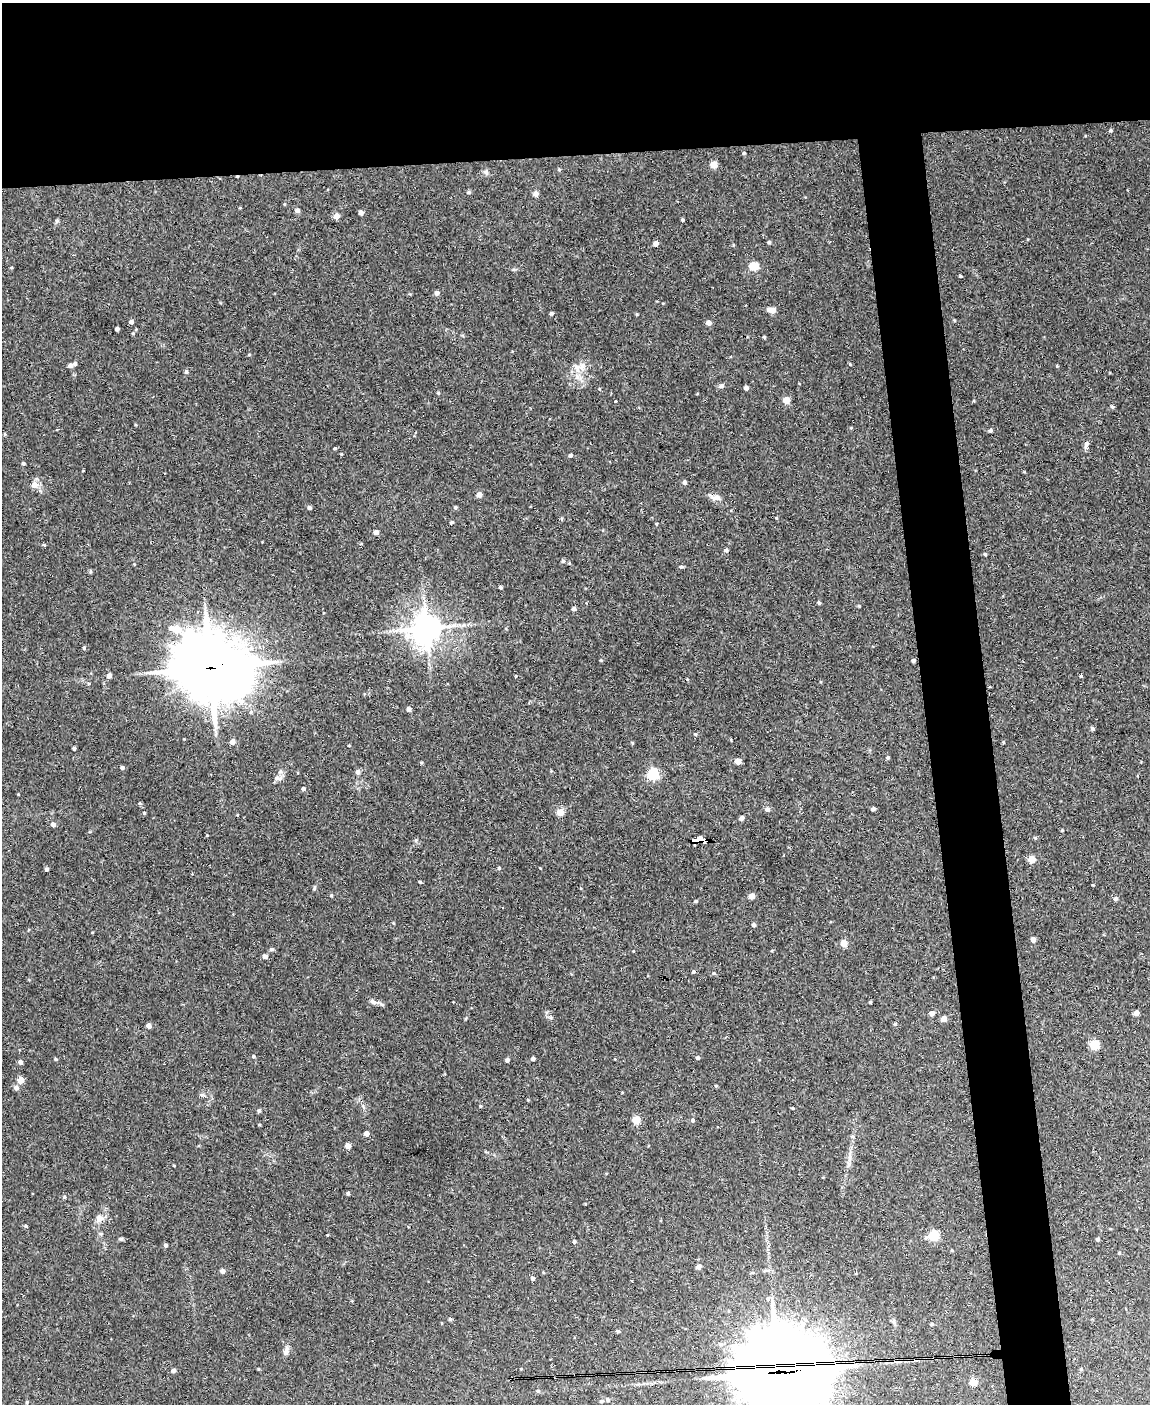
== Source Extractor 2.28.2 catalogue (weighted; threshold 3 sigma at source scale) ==
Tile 2 of 4 x 3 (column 2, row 1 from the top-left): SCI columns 1149-2296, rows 3037-4438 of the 4592 x 4566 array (HDU 1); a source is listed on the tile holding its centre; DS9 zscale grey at full resolution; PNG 1152 x 1406 px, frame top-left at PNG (2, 3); no overlay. Shown black and unused: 16% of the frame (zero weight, under 3 of 4 exposures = <1% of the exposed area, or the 3 px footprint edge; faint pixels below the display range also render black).
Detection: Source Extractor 2.28.2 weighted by HDU 2 'WHT'; one run over the whole footprint, this tile lists its part. Background 0.0514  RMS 0.0046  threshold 0.0209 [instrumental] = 3 sigma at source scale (4.5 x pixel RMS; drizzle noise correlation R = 1.50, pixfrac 1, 0.05/0.05 arcsec/px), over >= 5 px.
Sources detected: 152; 1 cosmic-ray / hot-pixel residue — not listed; the other 151 listed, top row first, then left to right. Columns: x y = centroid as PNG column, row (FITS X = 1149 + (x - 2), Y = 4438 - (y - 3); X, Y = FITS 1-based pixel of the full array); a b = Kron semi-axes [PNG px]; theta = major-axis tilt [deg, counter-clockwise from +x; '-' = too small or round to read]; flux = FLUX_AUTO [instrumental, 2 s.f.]
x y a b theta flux
1110 130 5 4 - 0.65
744 153 4 4 - 0.51
714 165 6 6 - 3.6
486 172 7 4 -72 0.84
468 192 6 4 1 0.65
536 194 6 5 - 1.6
297 210 5 4 - 1.5
361 212 4 4 - 1.7
336 216 5 4 - 3.7
683 220 4 3 - 0.5
769 242 5 4 - 0.53
656 243 4 4 - 2.3
754 266 5 5 - 23
961 276 4 3 - 0.49
437 293 5 5 - 1.5
772 310 7 5 -16 4
552 313 4 4 - 0.69
131 322 4 4 - 1.3
708 323 5 4 - 2
117 329 4 3 - 1.2
764 337 4 3 - 0.51
249 355 5 3 - 0.36
75 364 5 4 - 0.71
850 364 4 3 - 0.4
70 365 5 4 - 2
1057 366 5 3 - 0.4
577 368 11 8 89 3.3
186 372 5 5 - 0.83
721 386 8 5 28 1.1
746 388 4 4 - 1.6
438 393 4 4 - 0.47
786 400 6 6 - 4
615 401 2 2 - 0.35
1112 406 5 4 - 0.65
990 430 4 4 - 0.82
1086 444 9 6 65 1.3
335 448 4 3 - 0.45
570 455 5 4 - 0.81
23 463 4 3 - 0.8
684 482 5 4 - 1
34 485 10 9 - 2.6
479 494 5 5 - 2.4
716 498 14 7 -8 2.2
455 507 5 4 - 0.6
309 508 4 4 - 1
452 522 5 4 - 0.55
656 524 3 3 - 0.54
376 532 4 4 - 1.8
44 545 5 3 - 0.47
726 550 5 4 - 0.98
985 554 4 4 - 0.57
563 561 5 5 - 0.74
681 567 5 4 - 0.68
500 587 4 3 - 0.67
819 603 4 3 - 0.76
574 609 4 4 - 1.2
426 628 9 9 - 630
176 629 7 5 -12 11
84 648 5 4 - 0.53
913 660 3 3 - 0.8
210 668 29 24 -17 2000
109 676 5 4 - 2
1081 676 4 3 - 0.42
990 687 2 2 - 0.41
409 709 4 4 - 1.6
1092 728 5 4 - 0.82
695 734 4 4 - 0.51
232 742 5 5 - 2.5
349 746 4 2 - 0.3
74 748 3 3 - 0.85
888 758 4 4 - 0.75
738 761 5 5 - 2.8
122 768 4 4 - 0.98
357 772 6 6 - 1.2
653 774 5 5 - 54
277 778 8 6 22 1.5
303 789 4 4 - 0.86
767 809 5 5 - 1.7
873 809 4 3 - 1.1
560 812 6 6 - 3.8
144 813 4 3 - 0.4
742 818 4 4 - 1.5
53 824 5 4 - 1.8
1062 830 4 3 - 0.48
1035 838 5 4 - 0.49
697 839 11 4 4 47
1031 859 6 6 - 4.4
499 868 4 4 - 0.59
47 869 4 3 - 1.1
420 882 3 3 - 0.49
314 888 6 3 71 0.56
331 895 4 4 - 0.44
752 896 5 5 - 2.6
1115 899 5 4 - 0.94
696 901 4 3 - 0.69
754 925 4 4 - 1
1033 939 4 4 - 2.5
844 943 6 5 - 4
272 949 6 4 12 0.83
265 956 6 5 - 1.3
714 973 5 4 - 0.52
373 1001 10 6 -31 1.4
870 1002 4 3 - 0.49
932 1013 4 4 - 3.1
1136 1013 5 4 - 2
944 1018 4 4 - 4.1
895 1024 4 4 - 0.59
148 1026 4 4 - 2.7
1094 1045 5 5 - 24
253 1056 4 4 - 0.58
698 1058 4 4 - 0.84
56 1059 4 3 - 0.56
533 1059 4 3 - 1.1
507 1060 4 4 - 1.1
20 1062 5 4 - 1.6
21 1080 4 4 - 6.8
716 1086 4 3 - 0.46
16 1088 5 5 - 1.6
480 1106 5 3 - 0.38
793 1108 3 3 - 0.37
259 1110 5 4 - 0.73
636 1120 6 5 - 6.4
693 1120 5 4 - 0.66
366 1133 4 4 - 2.5
348 1146 6 5 - 1.8
348 1193 4 4 - 0.8
64 1197 4 4 - 0.54
99 1218 10 10 - 2.5
26 1226 4 3 - 0.58
934 1236 6 5 - 27
121 1239 5 5 - 0.62
1098 1239 4 4 - 0.84
574 1241 4 4 - 0.83
166 1245 4 4 - 0.82
1119 1253 4 4 - 0.43
698 1267 5 5 - 1.4
223 1271 4 4 - 1.7
533 1278 4 4 - 1.1
768 1299 6 5 - 0.9
450 1319 5 4 - 0.56
893 1321 7 5 -74 0.95
932 1324 4 3 - 0.65
286 1351 11 7 69 1.9
1081 1369 4 4 - 0.41
174 1370 4 4 - 1.2
779 1372 35 30 -5 4700
973 1382 5 4 - 11
538 1391 6 4 -90 0.48
608 1399 5 4 - 0.97
601 1401 5 4 - 0.67
27 1402 5 3 - 0.42
Overlapping masked pixels (flux is a lower limit): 3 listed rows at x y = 210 668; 697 839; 779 1372
Isophote crosses this tile's border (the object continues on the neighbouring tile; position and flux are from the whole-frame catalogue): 1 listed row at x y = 779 1372
Unlisted compact peaks at least as high as the median listed source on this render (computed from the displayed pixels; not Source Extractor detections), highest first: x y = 859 606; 637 314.